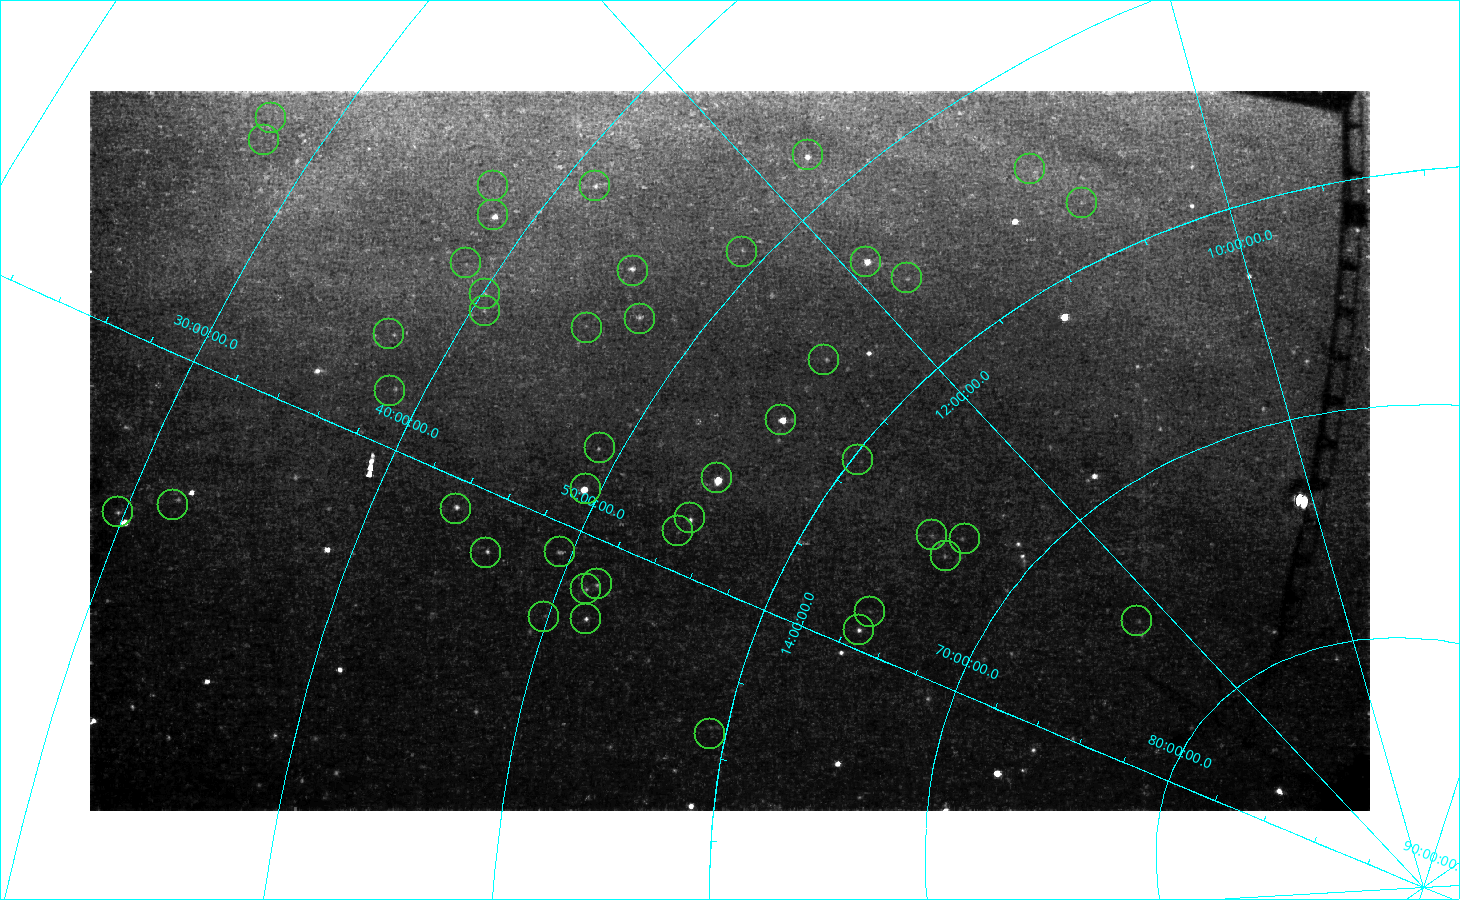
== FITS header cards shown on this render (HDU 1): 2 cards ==
NAXIS1  =                 1280
NAXIS2  =                  720

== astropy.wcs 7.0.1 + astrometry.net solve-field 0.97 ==
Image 1280 x 720 px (HDU 1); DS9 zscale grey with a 90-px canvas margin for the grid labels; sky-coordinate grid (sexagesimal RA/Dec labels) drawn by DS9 from the SOLVED WCS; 43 Tycho-2 reference stars matched to detected sources circled (green)
Header WCS: none
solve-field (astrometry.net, Tycho-2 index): SOLVED blind (the file carries no WCS)
Solved WCS: RA---TAN-SIP/DEC--TAN-SIP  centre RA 13:13:26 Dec +54:43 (198.36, +54.72 deg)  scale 183 arcsec/px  FOV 3895.3' x 2193.6'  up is -123 deg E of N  parity flipped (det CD > 0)
(file carries no celestial WCS; the grid is the blind solution)
Tycho-2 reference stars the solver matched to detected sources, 43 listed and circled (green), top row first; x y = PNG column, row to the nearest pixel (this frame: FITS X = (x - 90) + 1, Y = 720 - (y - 91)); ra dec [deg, ICRS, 3 dp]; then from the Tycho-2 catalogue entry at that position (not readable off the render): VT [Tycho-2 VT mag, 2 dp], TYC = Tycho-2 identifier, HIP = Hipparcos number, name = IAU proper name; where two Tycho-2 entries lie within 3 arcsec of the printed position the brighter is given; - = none
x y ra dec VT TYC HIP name
271 118 196.795 +27.625 4.95 1996-2401-1 64022 -
264 140 197.968 +27.878 4.30 1996-2400-1 64394 -
808 155 176.513 +47.779 3.82 3452-2140-1 57399 Taiyangshou
1030 169 163.394 +54.585 5.26 3823-1032-1 53261 -
493 186 192.545 +37.517 5.89 3021-2644-1 62641 -
595 186 188.436 +41.357 4.31 3020-2541-1 61317 Chara
1082 203 160.931 +57.199 5.78 3826-1075-1 52478 -
493 215 194.003 +38.315 5.52 3021-2646-1 63121 -
742 252 184.953 +48.984 5.47 3457-1877-1 60122 -
866 262 178.458 +53.695 2.40 3833-1034-1 58001 Phecda
466 263 197.425 +38.534 6.26 3022-2308-1 64217 -
633 271 191.283 +45.440 5.66 3459-2147-1 62223 La Superba
907 278 176.732 +55.628 5.40 3835-1057-1 57477 -
485 294 198.429 +40.153 5.05 3022-2307-1 64540 -
485 311 199.386 +40.573 4.74 3022-2306-1 64844 -
640 319 193.736 +47.197 6.02 3459-2145-1 63024 -
587 328 196.468 +45.269 5.77 3459-2148-1 63916 -
389 334 203.699 +37.182 4.98 2542-1094-1 66257 -
824 360 186.896 +55.713 5.87 3844-1299-1 60795 -
390 391 206.749 +38.543 5.62 3027-1203-1 67250 -
781 420 193.507 +55.960 1.76 3845-1190-1 62956 Alioth
600 448 203.614 +49.016 4.68 3466-1270-1 66234 -
858 460 192.164 +60.320 5.89 4162-1200-1 62512 -
717 478 200.981 +54.925 2.23 3850-1385-1 65378 Mizar
586 489 206.886 +49.313 1.84 3467-1257-1 67301 Alkaid
173 505 217.457 +31.791 6.05 2553-1139-1 70892 -
456 509 211.982 +43.854 5.39 3040-969-1 69038 -
118 512 218.670 +29.745 4.50 2021-1323-1 71284 -
690 518 205.184 +54.682 4.83 3851-1506-1 66738 -
678 531 206.649 +54.433 5.67 3851-1507-1 67231 -
932 535 193.869 +65.438 5.26 4168-930-1 63076 Taiyi
965 539 191.893 +66.790 5.61 4168-929-1 62423 Tianyi
560 552 212.072 +49.458 5.45 3468-1122-1 69068 -
486 553 214.096 +46.088 4.18 3472-1264-1 69732 Xuange
946 556 194.979 +66.597 5.51 4169-515-1 63432 -
597 584 213.371 +51.790 4.53 3471-1250-1 69483 -
586 589 214.041 +51.367 4.76 3478-1333-1 69713 -
870 612 205.375 +64.822 5.85 4167-915-1 66798 -
544 617 217.158 +49.845 5.68 3475-1198-1 70791 -
586 619 216.299 +51.851 4.10 3478-1332-1 70497 -
1137 621 184.708 +75.161 5.47 4550-2114-1 60044 -
859 630 207.858 +64.723 4.78 4174-1261-1 67627 -
710 734 222.860 +59.294 5.64 3867-1441-1 72664 -